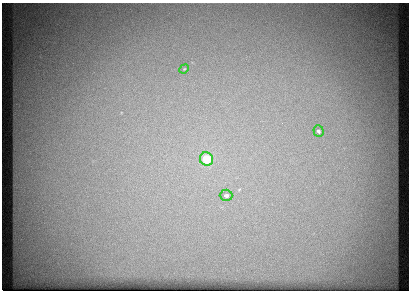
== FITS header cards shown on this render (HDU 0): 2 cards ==
NAXIS1  =                  407 / length of data axis 1
NAXIS2  =                  288 / length of data axis 2

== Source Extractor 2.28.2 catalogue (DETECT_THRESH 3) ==
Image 407 x 288 px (HDU 0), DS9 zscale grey, 1 PNG px = 1 image px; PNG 411 x 292 px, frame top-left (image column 1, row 288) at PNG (2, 3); each listed source drawn as its Kron ellipse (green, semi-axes under 4 px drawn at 4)
Background 24.7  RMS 1.6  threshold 4.83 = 3 sigma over >= 5 px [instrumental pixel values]
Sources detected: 4; all 4 listed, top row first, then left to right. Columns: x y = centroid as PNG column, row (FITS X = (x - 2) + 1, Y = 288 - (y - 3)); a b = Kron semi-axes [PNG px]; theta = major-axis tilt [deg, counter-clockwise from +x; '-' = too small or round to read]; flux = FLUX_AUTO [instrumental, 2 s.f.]
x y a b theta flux
184 69 5 4 - 110
318 131 6 5 - 290
206 159 7 6 - 5300
226 195 6 5 - 350